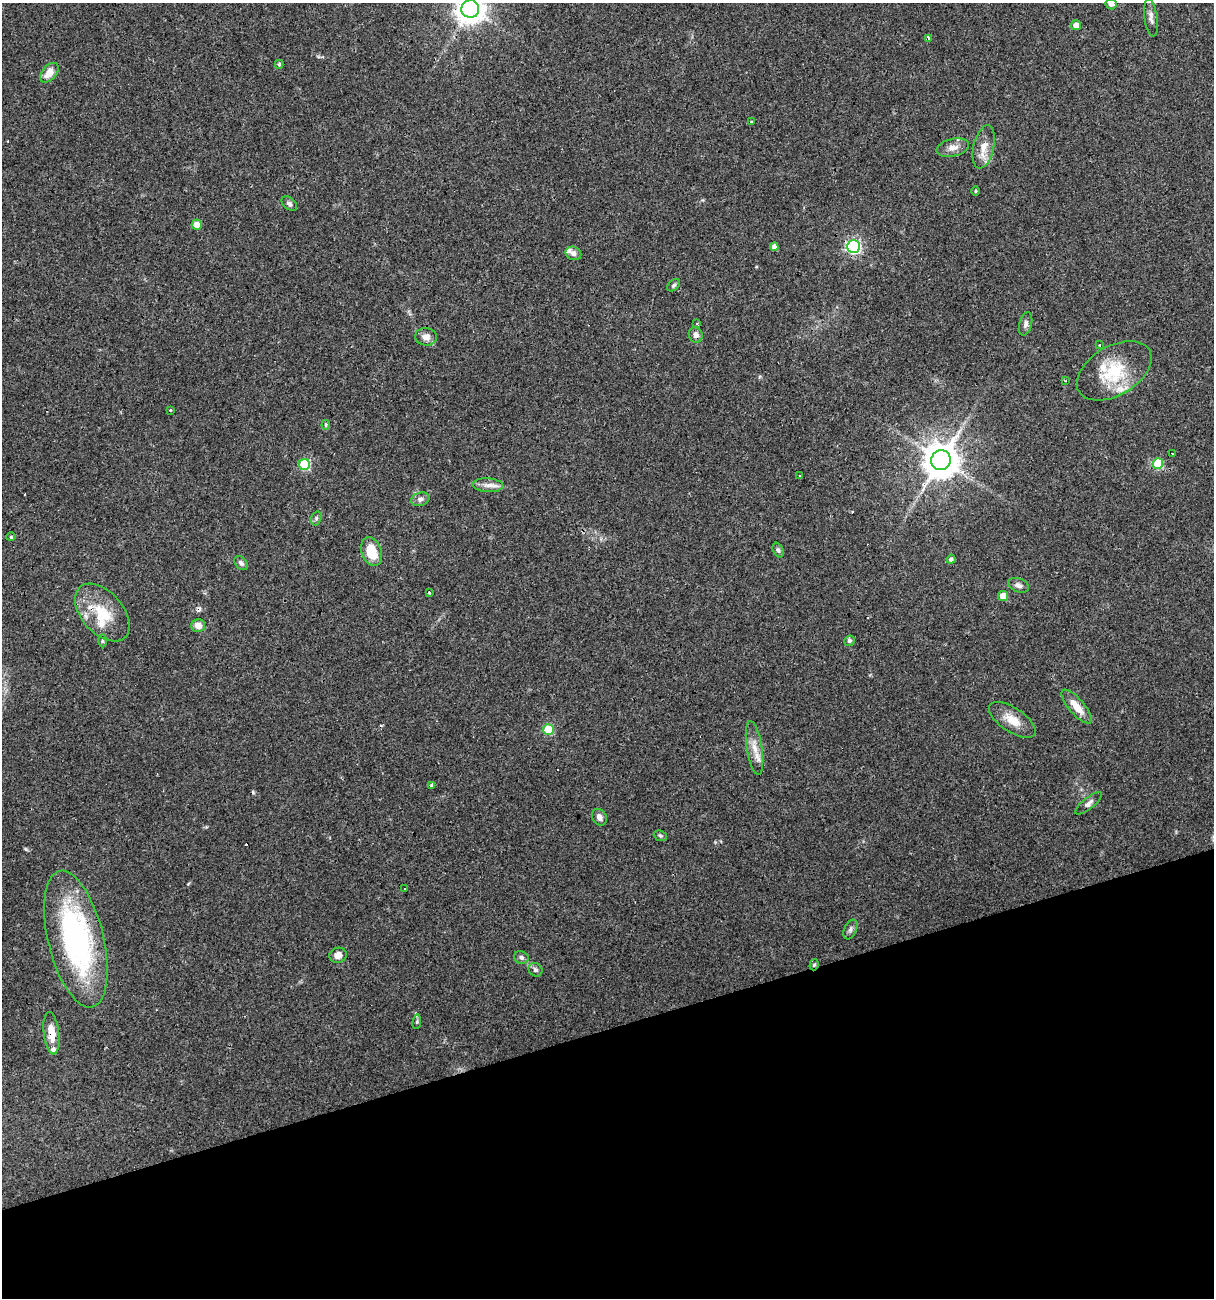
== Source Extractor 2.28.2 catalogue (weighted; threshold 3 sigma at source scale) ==
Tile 14 of 4 x 4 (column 2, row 4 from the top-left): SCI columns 1258-2469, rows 1-1296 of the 4989 x 5186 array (HDU 1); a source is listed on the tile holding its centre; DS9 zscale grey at full resolution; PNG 1216 x 1300 px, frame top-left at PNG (2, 3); each listed source drawn as its Kron ellipse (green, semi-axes under 4 px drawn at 4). Shown black and unused: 21% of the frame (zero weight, under 3 of 4 exposures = <1% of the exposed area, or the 3 px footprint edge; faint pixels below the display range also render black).
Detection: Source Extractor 2.28.2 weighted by HDU 2 'WHT'; one run over the whole footprint, this tile lists its part. Background 0.0332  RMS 0.0037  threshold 0.0168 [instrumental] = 3 sigma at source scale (4.5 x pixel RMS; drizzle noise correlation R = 1.50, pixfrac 1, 0.0396/0.0396 arcsec/px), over >= 5 px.
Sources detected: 76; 8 cosmic-ray / hot-pixel residue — neither listed nor drawn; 5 inside a brighter listed object's ellipse — not listed separately; the other 63 listed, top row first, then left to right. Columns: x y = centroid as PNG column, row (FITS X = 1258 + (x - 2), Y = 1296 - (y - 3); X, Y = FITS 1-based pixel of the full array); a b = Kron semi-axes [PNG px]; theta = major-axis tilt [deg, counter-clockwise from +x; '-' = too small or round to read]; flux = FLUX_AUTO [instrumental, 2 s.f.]
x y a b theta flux
1111 4 6 5 - 1.4
470 9 9 9 - 540
1151 18 19 6 -82 1.9
1076 25 5 5 - 2.3
928 38 3 3 - 8.6
279 64 4 4 - 0.5
49 73 11 7 49 4.1
751 122 3 3 - 1.2
984 147 22 10 77 4.7
953 148 16 8 13 2.9
975 191 5 3 - 0.36
289 204 9 6 -41 0.99
197 225 5 5 - 5
774 247 4 4 - 1.5
854 247 6 6 - 73
573 253 8 6 -22 1.7
673 285 7 5 42 0.72
697 324 4 2 - 0.33
1026 324 12 6 75 1.4
696 335 8 7 - 1.7
426 337 11 8 -6 2.5
1100 345 3 2 - 0.54
1114 371 41 24 31 18
1065 381 3 3 - 0.43
171 410 3 3 - 0.88
326 425 5 4 - 0.59
1173 453 3 3 - 0.66
941 460 10 9 - 900
304 464 5 5 - 32
1158 464 5 5 - 22
799 476 2 2 - 0.52
488 485 15 7 -4 2.4
420 499 9 6 15 1.5
316 518 7 5 71 0.78
11 537 5 3 - 0.46
778 550 8 5 -66 0.84
372 552 15 10 -70 9.8
951 559 4 4 - 1
241 563 8 5 -48 1.1
1018 585 11 6 -21 1.3
430 592 3 3 - 1.8
1003 596 5 5 - 5.9
102 613 34 20 -49 14
198 625 7 6 - 3
102 641 6 4 -90 0.56
849 641 5 5 - 0.76
1077 707 21 7 -49 5.8
1012 720 27 12 -33 6
548 729 5 5 - 19
755 748 27 7 -81 4.5
432 785 4 3 - 2.2
1088 803 16 6 38 1.6
599 817 9 7 -58 1.6
660 836 7 5 -22 0.62
404 888 2 2 - 0.34
850 929 10 6 66 1.3
76 939 70 27 -76 82
338 955 9 7 18 2.5
521 957 7 6 - 1.1
814 965 6 4 72 0.57
536 970 7 6 - 1.1
417 1022 7 3 81 0.57
52 1033 21 7 -83 5.8
Overlapping masked pixels (flux is a lower limit): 5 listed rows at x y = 854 247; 102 613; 76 939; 814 965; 52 1033
Isophote crosses this tile's border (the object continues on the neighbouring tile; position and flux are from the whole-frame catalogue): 2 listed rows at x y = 1111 4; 470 9
Unlisted compact peaks at least as high as the median listed source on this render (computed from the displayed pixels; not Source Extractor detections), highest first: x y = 253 792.